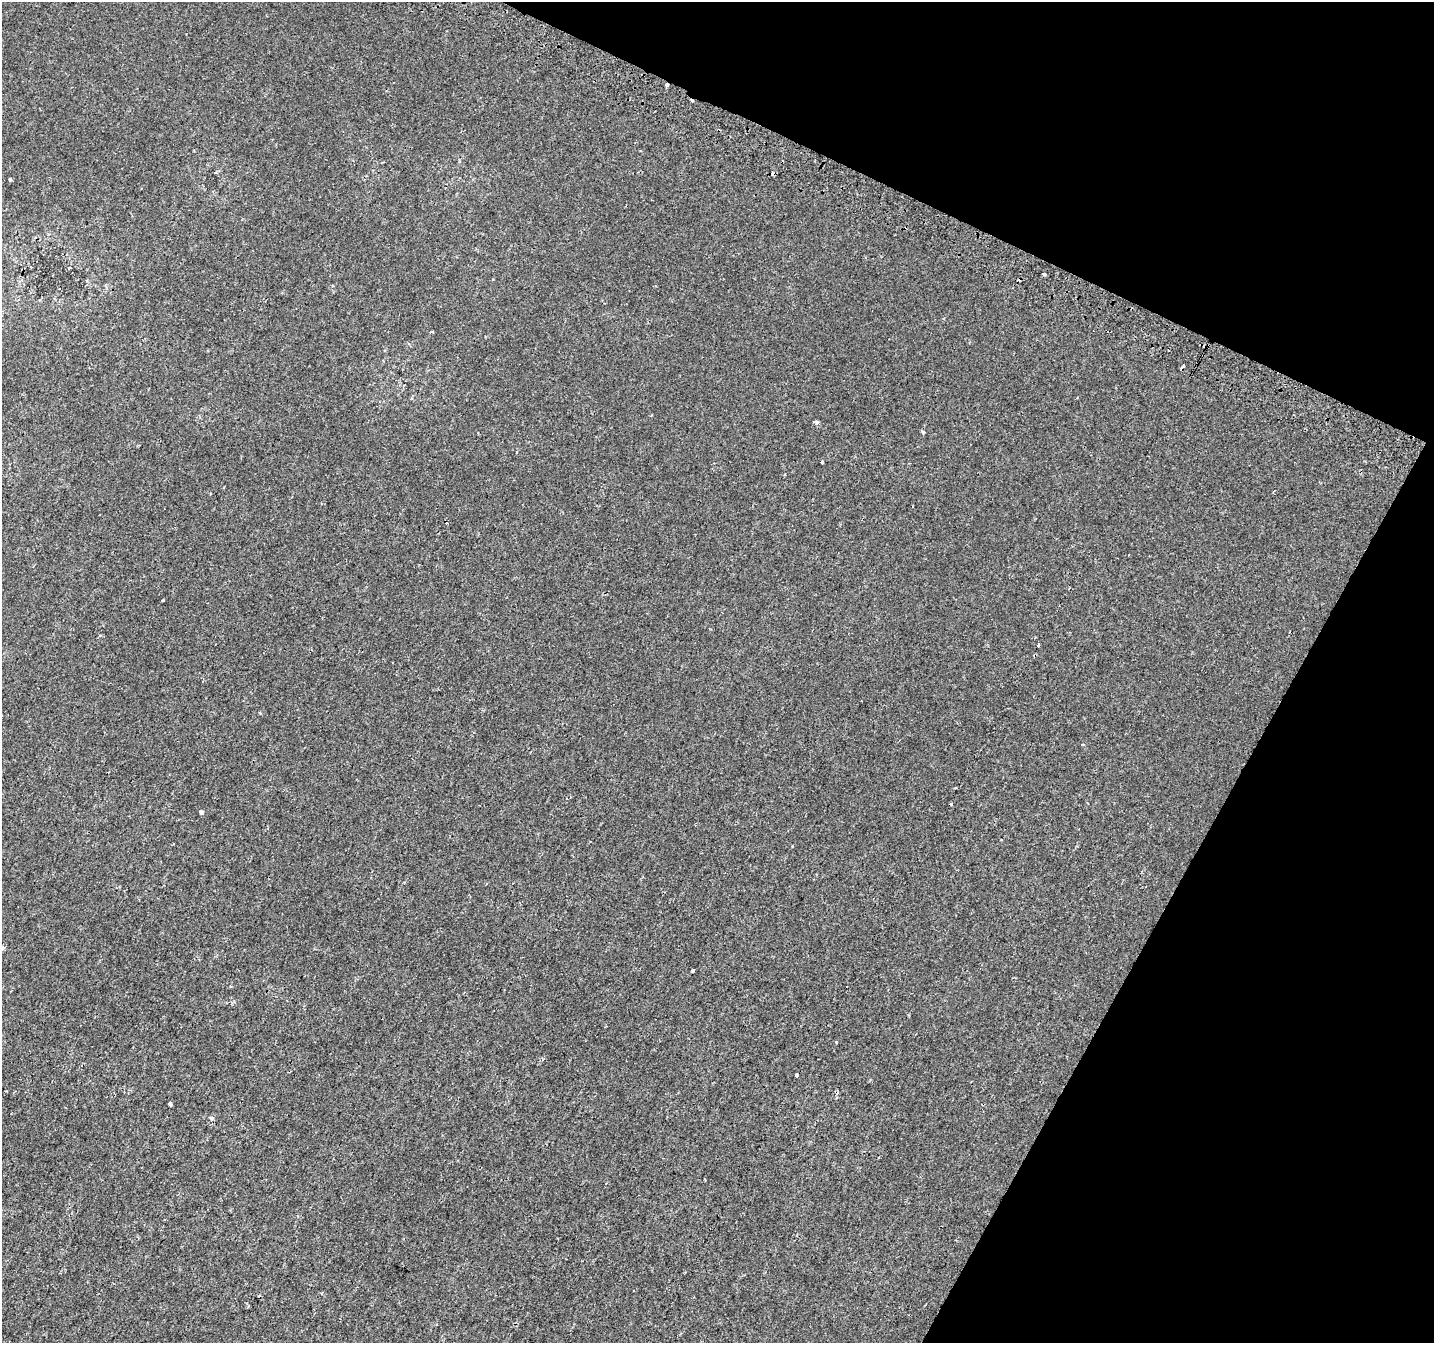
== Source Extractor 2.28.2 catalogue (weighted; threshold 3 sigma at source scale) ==
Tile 8 of 4 x 4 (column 4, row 2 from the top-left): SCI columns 4322-5753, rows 2989-4329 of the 5773 x 5911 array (HDU 1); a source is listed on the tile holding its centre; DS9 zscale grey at full resolution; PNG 1436 x 1345 px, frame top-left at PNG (2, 2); no overlay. Shown black and unused: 23% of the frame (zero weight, under 2 of 3 exposures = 2% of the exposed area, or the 3 px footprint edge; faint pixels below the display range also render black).
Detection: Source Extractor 2.28.2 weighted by HDU 2 'WHT'; one run over the whole footprint, this tile lists its part. Background 1.45e-04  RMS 0.0028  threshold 0.0125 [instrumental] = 3 sigma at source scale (4.5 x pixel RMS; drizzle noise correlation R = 1.50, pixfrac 1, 0.0396/0.0396 arcsec/px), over >= 5 px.
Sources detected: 22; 6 cosmic-ray / hot-pixel residue — not listed; the other 16 listed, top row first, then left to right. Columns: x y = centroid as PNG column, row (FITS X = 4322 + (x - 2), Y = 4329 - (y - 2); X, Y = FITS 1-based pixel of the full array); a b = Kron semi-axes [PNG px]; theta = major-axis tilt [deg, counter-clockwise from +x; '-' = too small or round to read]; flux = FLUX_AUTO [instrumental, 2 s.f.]
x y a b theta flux
667 85 3 3 - 1.3
10 180 3 3 - 0.58
1044 274 4 3 - 1.8
1183 366 4 3 - 4.5
817 422 4 3 - 2.7
923 432 3 3 - 0.74
822 462 3 3 - 0.44
1038 645 3 3 - 1.4
1083 744 4 3 - 0.37
956 788 3 2 - 0.39
201 812 4 3 - 1.7
3 947 5 4 - 0.4
692 971 3 3 - 0.69
797 1076 3 3 - 8.5
6 1091 3 2 - 0.26
170 1104 4 3 - 0.42
Overlapping masked pixels (flux is a lower limit): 2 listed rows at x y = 667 85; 1183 366